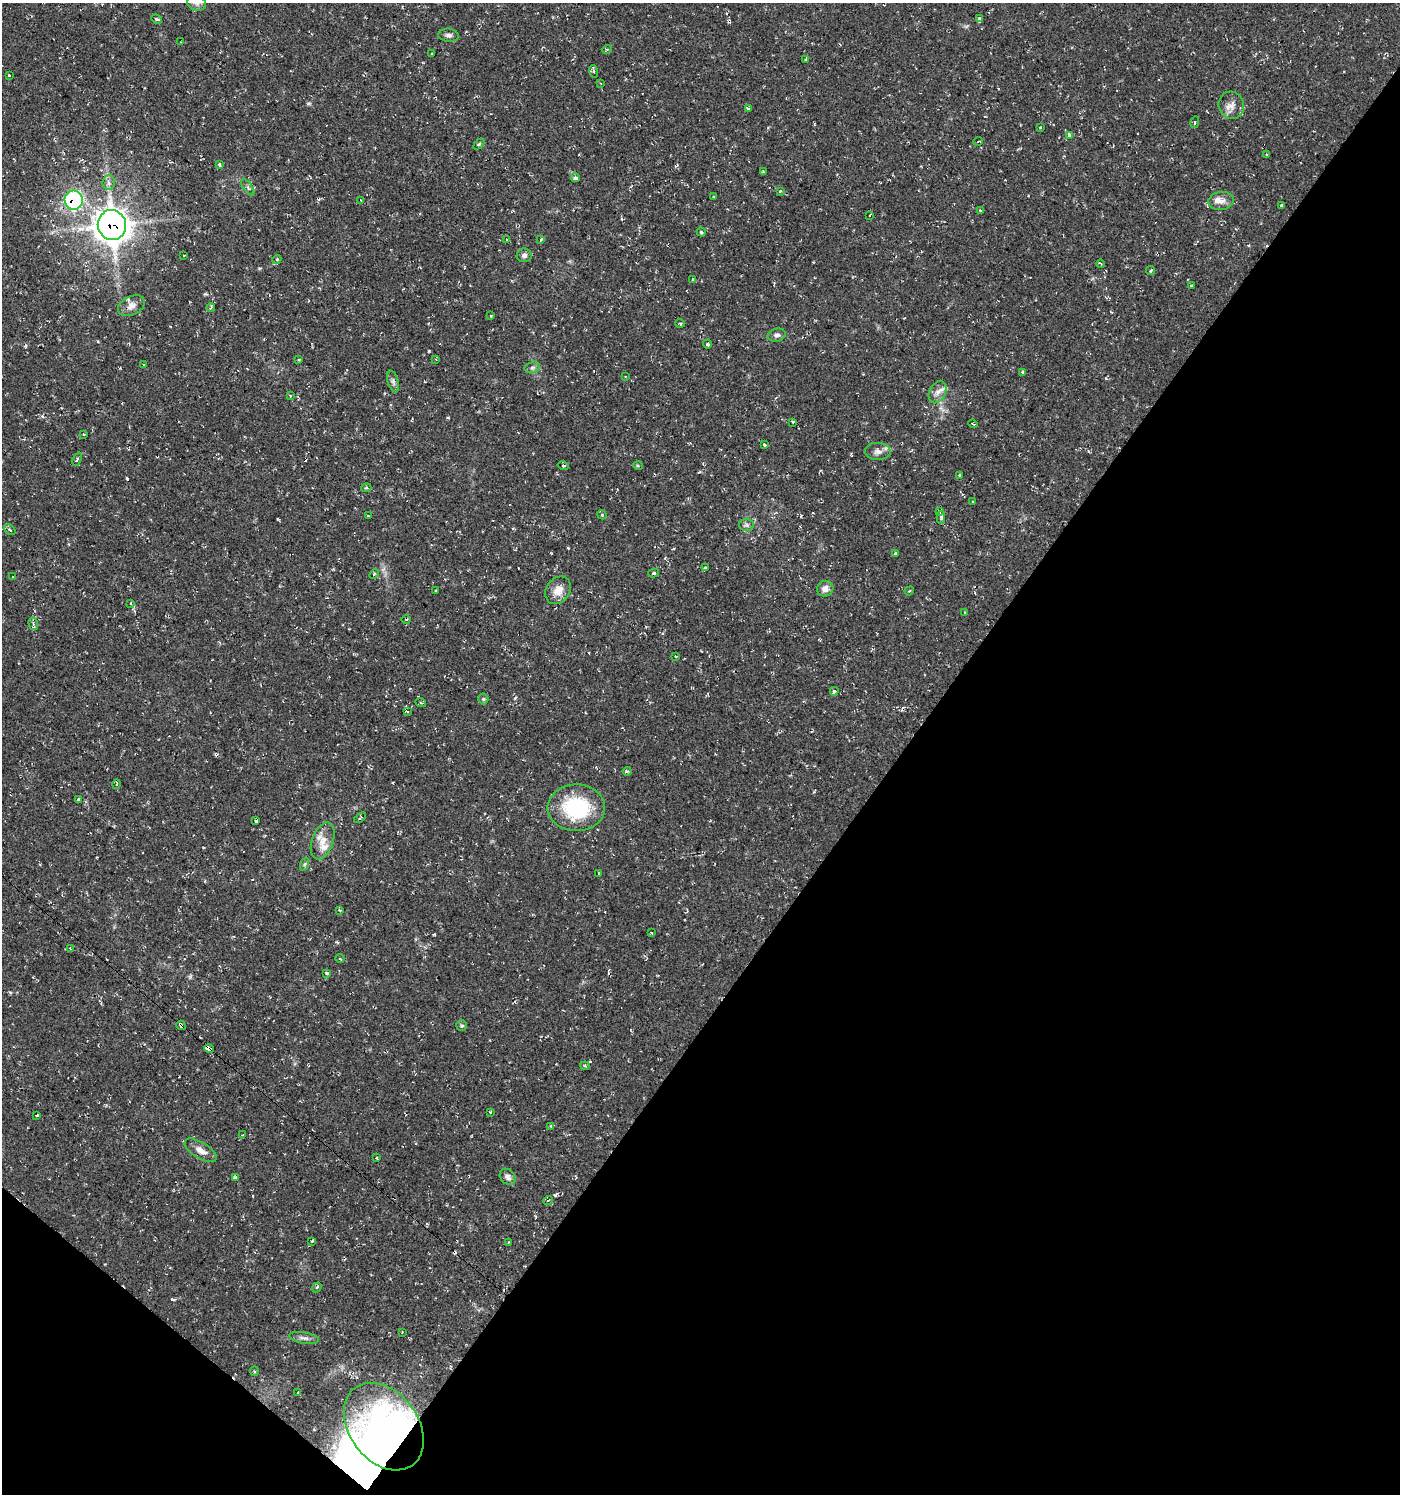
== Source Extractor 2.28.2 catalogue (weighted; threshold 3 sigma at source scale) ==
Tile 15 of 4 x 4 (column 3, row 4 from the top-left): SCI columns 3037-4434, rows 1-1492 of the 6010 x 5973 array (HDU 1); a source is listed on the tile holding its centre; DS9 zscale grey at full resolution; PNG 1402 x 1496 px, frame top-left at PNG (2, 3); each listed source drawn as its Kron ellipse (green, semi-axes under 4 px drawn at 4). Shown black and unused: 38% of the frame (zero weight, under 2 of 3 exposures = <1% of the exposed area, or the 3 px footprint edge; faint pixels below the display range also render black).
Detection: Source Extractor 2.28.2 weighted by HDU 2 'WHT'; one run over the whole footprint, this tile lists its part. Background 0.0375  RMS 0.004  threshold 0.018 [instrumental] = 3 sigma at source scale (4.5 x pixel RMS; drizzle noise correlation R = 1.50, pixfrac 1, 0.0396/0.0396 arcsec/px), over >= 5 px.
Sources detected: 149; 8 inside a brighter object's white glare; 10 cosmic-ray / hot-pixel residue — neither listed nor drawn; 3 inside a brighter listed object's ellipse — not listed separately; the other 128 listed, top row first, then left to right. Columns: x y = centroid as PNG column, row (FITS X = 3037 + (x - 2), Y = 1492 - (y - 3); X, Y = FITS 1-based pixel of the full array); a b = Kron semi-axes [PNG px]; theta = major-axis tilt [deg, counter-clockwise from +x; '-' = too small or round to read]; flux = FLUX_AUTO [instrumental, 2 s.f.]
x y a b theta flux
196 3 10 7 -17 1.4
980 18 3 3 - 4.3
157 19 6 3 -25 0.62
449 35 10 6 -5 1.3
181 42 3 2 - 0.31
607 49 5 3 - 0.44
432 54 3 3 - 0.61
806 60 4 3 - 0.41
593 71 6 4 -71 0.62
9 75 3 3 - 0.99
600 83 3 2 - 0.37
1231 105 14 12 -65 3.3
748 109 4 3 - 0.86
1195 122 6 4 75 0.54
1040 128 3 3 - 0.6
1069 135 4 3 - 1.3
978 141 5 3 - 0.32
479 144 6 4 45 0.48
1267 154 3 3 - 1.1
220 165 3 3 - 2.1
763 172 3 3 - 0.58
575 178 4 3 - 6.4
109 182 7 6 - 1.3
248 187 9 2 -55 0.61
780 191 4 3 - 0.42
713 197 3 2 - 0.31
74 200 9 9 - 57
361 200 3 3 - 0.77
1221 201 13 9 8 2.7
1281 205 3 3 - 1.6
980 211 3 3 - 0.94
870 215 3 2 - 0.33
112 225 15 14 - 480
701 232 5 3 - 0.53
507 240 3 3 - 0.45
541 240 4 3 - 0.87
184 255 3 2 - 0.47
524 255 7 7 - 1.3
277 259 5 4 - 0.72
1101 264 4 2 - 0.43
1150 271 4 3 - 0.48
693 280 3 3 - 0.67
1191 285 4 2 - 0.35
131 306 14 9 27 2.7
211 308 4 3 - 0.63
491 316 3 3 - 0.99
680 323 5 3 - 0.38
777 335 9 6 12 1.3
707 344 4 3 - 0.65
436 359 3 3 - 0.5
299 360 4 3 - 0.43
143 364 3 3 - 0.82
532 367 8 5 14 1.1
1022 373 3 3 - 1.7
625 377 4 2 - 0.27
393 381 11 5 -73 1.2
938 392 12 8 63 2.4
290 396 3 3 - 1.2
793 422 3 2 - 1.2
973 424 5 2 - 0.39
84 434 3 2 - 0.38
764 445 3 3 - 0.63
878 451 13 8 -1 2.2
77 459 7 3 67 0.69
563 466 6 2 -14 0.34
638 466 5 3 - 0.4
959 475 3 3 - 0.48
366 488 5 3 - 0.45
973 502 3 2 - 0.31
940 511 4 2 - 0.43
602 515 5 4 - 0.43
368 516 3 3 - 0.92
941 518 6 4 89 0.98
747 525 7 6 - 1.1
10 530 6 3 -40 0.7
895 554 3 3 - 0.8
705 568 3 3 - 0.66
654 573 5 4 - 0.74
374 574 5 3 - 0.51
13 576 3 2 - 0.25
825 589 8 8 - 2.3
558 590 15 11 55 4.7
436 591 3 2 - 0.62
909 591 5 3 - 0.38
131 604 4 3 - 0.6
965 613 3 3 - 1.2
406 619 4 3 - 0.34
33 624 6 4 -72 0.98
676 656 3 3 - 0.59
834 691 4 3 - 3.5
483 699 5 5 - 0.64
421 703 5 3 - 0.41
407 711 4 2 - 0.48
627 771 4 4 - 0.5
117 784 4 3 - 0.4
78 799 3 3 - 1.1
576 808 29 23 0 30
360 818 7 3 38 0.48
256 821 4 3 - 2.6
323 841 19 10 70 4.8
305 864 7 4 70 0.72
599 873 3 3 - 0.89
340 910 4 3 - 0.51
651 933 3 2 - 0.56
70 949 3 3 - 0.43
340 959 4 3 - 0.32
327 973 3 3 - 1.4
181 1025 5 3 - 2.2
461 1026 5 5 - 0.64
209 1049 5 3 - 15
585 1066 4 4 - 0.58
490 1112 3 2 - 0.53
37 1115 3 2 - 0.37
550 1126 4 2 - 0.33
243 1134 4 2 - 0.37
201 1150 18 8 -32 3.1
376 1158 3 3 - 1.2
235 1177 4 3 - 1.6
508 1177 9 7 -48 1.9
548 1200 5 3 - 0.44
312 1241 4 2 - 0.42
508 1242 3 2 - 0.37
317 1288 5 3 - 0.68
402 1332 3 2 - 0.26
304 1338 15 5 -10 1.8
255 1371 5 3 - 0.49
298 1393 3 3 - 1.3
384 1427 48 34 -53 42
Overlapping masked pixels (flux is a lower limit): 5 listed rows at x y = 74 200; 112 225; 256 821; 181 1025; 209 1049
Isophote crosses this tile's border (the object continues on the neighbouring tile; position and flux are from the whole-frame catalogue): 1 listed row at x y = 196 3
Unlisted compact peaks at least as high as the median listed source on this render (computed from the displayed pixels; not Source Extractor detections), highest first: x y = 429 351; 172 1299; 1106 378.